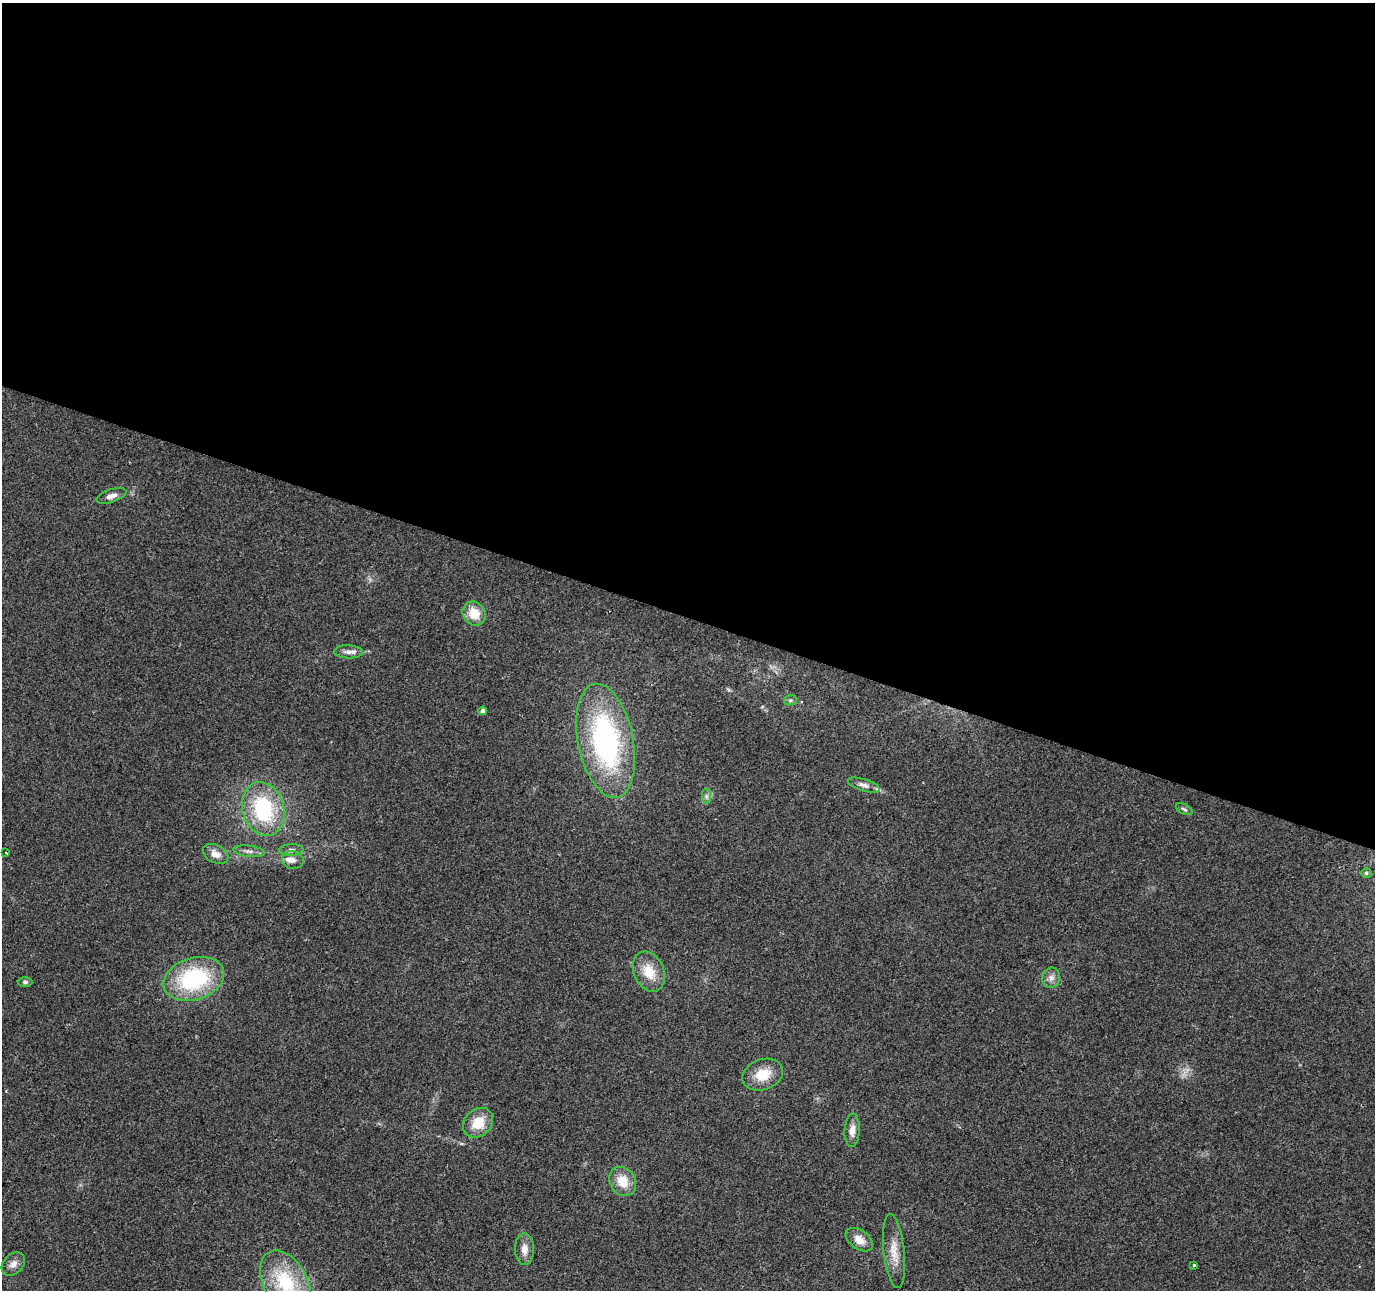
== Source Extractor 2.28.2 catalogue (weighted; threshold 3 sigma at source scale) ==
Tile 3 of 4 x 4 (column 3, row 1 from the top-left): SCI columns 2747-4119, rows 4078-5365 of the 5500 x 5642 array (HDU 1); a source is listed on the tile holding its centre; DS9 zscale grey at full resolution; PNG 1377 x 1292 px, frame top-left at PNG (2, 3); each listed source drawn as its Kron ellipse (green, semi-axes under 4 px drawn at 4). Shown black and unused: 48% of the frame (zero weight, under 2 of 3 exposures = <1% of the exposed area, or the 3 px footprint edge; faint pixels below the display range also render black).
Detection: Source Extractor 2.28.2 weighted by HDU 2 'WHT'; one run over the whole footprint, this tile lists its part. Background 0.0384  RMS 0.0065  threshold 0.0294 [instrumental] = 3 sigma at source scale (4.5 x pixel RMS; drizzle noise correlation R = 1.50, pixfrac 1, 0.0396/0.0396 arcsec/px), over >= 5 px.
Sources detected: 33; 1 too faint to see at this stretch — neither listed nor drawn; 2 inside a brighter listed object's ellipse — not listed separately; the other 30 listed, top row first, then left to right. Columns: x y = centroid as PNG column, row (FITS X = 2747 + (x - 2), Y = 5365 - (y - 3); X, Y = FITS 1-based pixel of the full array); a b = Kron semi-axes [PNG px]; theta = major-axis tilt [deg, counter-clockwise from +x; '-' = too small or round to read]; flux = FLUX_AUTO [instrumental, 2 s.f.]
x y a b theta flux
111 496 15 6 18 4.2
474 613 12 11 - 13
349 652 14 6 -2 3.5
790 700 6 5 - 1.1
483 711 4 4 - 2.6
606 741 58 27 -79 140
864 785 17 6 -17 3.6
706 796 7 4 -89 1.7
263 809 27 20 -73 56
1184 809 9 5 -25 1.4
291 850 12 5 3 2.6
249 851 16 5 -7 3.1
6 853 3 2 - 0.55
215 854 13 8 -28 5.8
293 860 11 9 -10 4.1
1366 873 5 4 - 1.2
649 972 21 15 -66 15
1051 978 10 9 - 3.4
194 979 31 21 17 69
25 982 7 5 0 1.2
763 1075 21 15 20 14
478 1123 16 13 44 15
852 1130 16 7 86 5
623 1181 15 12 -56 12
859 1240 15 9 -35 7.1
524 1249 16 9 -89 5.6
894 1251 37 10 -84 11
13 1264 13 9 47 4.3
1194 1265 3 3 - 3.1
285 1283 35 21 -62 42
Isophote crosses this tile's border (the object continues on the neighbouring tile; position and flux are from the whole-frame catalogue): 1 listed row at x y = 285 1283